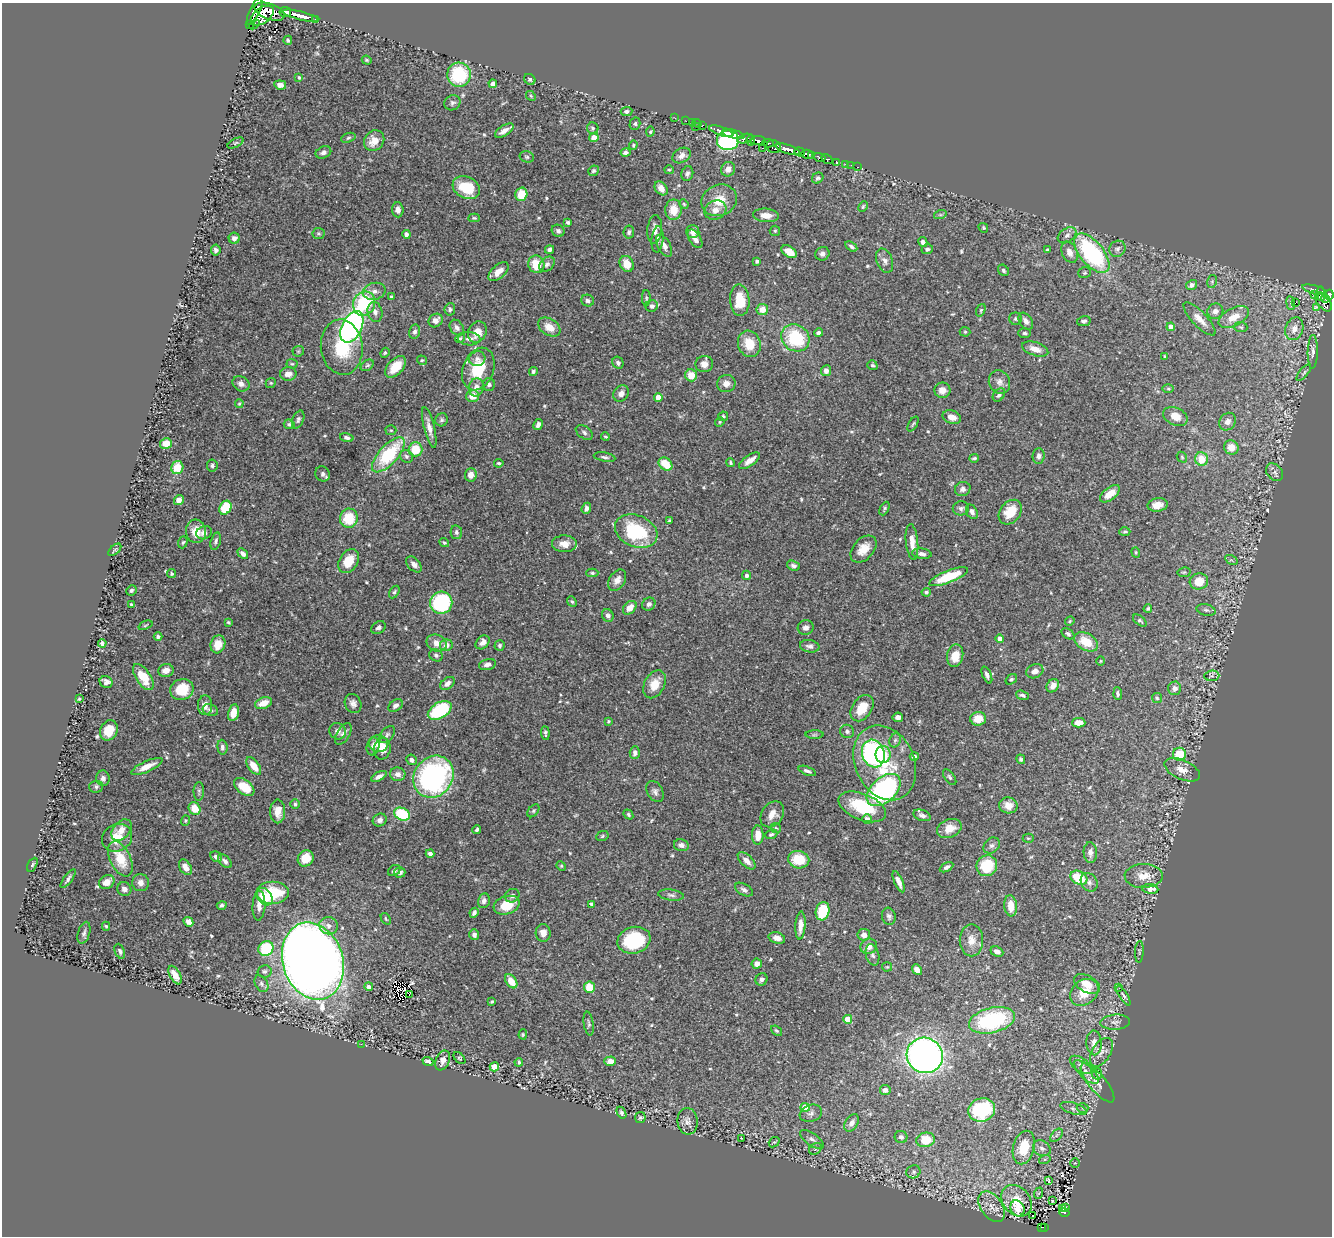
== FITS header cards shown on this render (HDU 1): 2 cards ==
NAXIS1  =                 1330
NAXIS2  =                 1234

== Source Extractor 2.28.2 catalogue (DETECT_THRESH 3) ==
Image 1330 x 1234 px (HDU 1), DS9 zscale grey, 1 PNG px = 1 image px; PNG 1334 x 1238 px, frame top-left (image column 1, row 1234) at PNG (2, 3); each listed source drawn as its Kron ellipse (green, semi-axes under 4 px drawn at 4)
Background 0.648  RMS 0.022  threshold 0.0646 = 3 sigma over >= 5 px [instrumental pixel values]
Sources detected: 593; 2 with non-positive FLUX_AUTO (blend fragments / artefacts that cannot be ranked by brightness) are neither listed nor drawn; of the other 591, the 500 brightest by FLUX_AUTO listed and drawn (91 fainter detections omitted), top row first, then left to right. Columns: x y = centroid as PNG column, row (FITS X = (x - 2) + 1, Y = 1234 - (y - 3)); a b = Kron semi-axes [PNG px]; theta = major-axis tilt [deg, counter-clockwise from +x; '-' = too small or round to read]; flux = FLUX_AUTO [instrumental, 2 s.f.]
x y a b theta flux
255 11 15 5 65 280
270 12 16 8 -20 400
285 12 6 5 - 370
262 16 13 7 37 240
300 16 18 4 -14 780
315 19 3 2 - 25
249 24 3 2 - 23
254 24 6 4 39 11
288 40 4 4 - 2.1
367 60 5 4 - 1.8
459 75 12 12 - 88
299 77 4 3 - 2
530 79 6 5 - 3.1
493 84 4 4 - 5.5
280 85 6 4 -8 7.2
531 96 5 4 - 1.8
452 103 8 7 - 4.1
627 111 6 4 5 3.6
675 118 3 2 - 6.4
686 121 2 2 - 6.2
692 122 2 2 - 9.1
697 123 5 2 - 9.7
635 124 6 5 - 3.3
702 125 3 2 - 6.9
696 127 3 2 - 3.6
593 128 6 5 - 3.7
504 131 10 5 33 9.9
721 131 13 4 -19 590
650 132 5 4 - 1.9
733 134 11 3 -15 800
348 138 7 4 19 2.5
594 138 4 4 - 19
745 139 8 4 15 130
728 140 11 10 - 240
751 140 5 3 - 77
374 141 11 9 49 19
758 141 8 4 0 240
235 143 9 4 27 1.7
768 143 6 3 -8 150
633 145 5 3 - 1.8
774 147 7 6 - 240
762 148 3 2 - 28
788 149 12 4 -17 830
323 152 8 5 23 6.1
625 152 5 4 - 4.2
800 152 5 3 - 100
807 154 6 4 -13 260
682 155 10 7 31 8.1
812 155 4 3 - 130
527 157 7 5 -15 3.1
820 157 6 3 -20 53
827 159 6 3 -30 99
836 162 4 3 - 42
846 164 2 2 - 5.7
851 165 2 2 - 4.4
858 167 3 2 - 6.4
728 169 7 7 - 10
669 170 5 4 - 1.8
593 171 6 5 - 2.6
687 173 7 6 - 4.1
818 178 6 5 - 3.2
466 188 14 10 -28 51
661 188 8 5 -54 9.8
521 194 7 6 - 30
719 200 18 15 23 30
684 204 5 4 - 1.8
863 207 6 4 63 2
398 210 7 5 -87 8.9
673 210 10 8 89 23
715 210 11 9 25 10
766 215 13 6 -5 12
940 215 6 4 18 2.3
474 218 5 4 - 1.9
568 222 4 3 - 2.7
983 228 5 4 - 1.8
655 229 14 7 85 10
558 231 6 6 - 4.3
775 231 5 5 - 2.1
629 232 7 5 81 3
693 232 6 6 - 8.8
319 233 6 5 - 2.6
406 234 4 4 - 4.8
1067 235 10 6 35 5.9
234 238 5 5 - 6.6
657 239 13 6 84 6.5
695 239 10 5 -57 8.6
923 242 5 4 - 5.9
664 246 12 6 -62 8.6
851 246 6 4 -33 3.4
927 249 6 5 - 2.7
1117 249 8 7 - 5
216 250 5 5 - 4.4
549 250 4 4 - 4.4
1047 250 4 3 - 2.6
789 252 8 5 -32 16
1069 252 11 7 -65 9.9
1092 253 23 11 -51 200
822 254 7 6 - 5.8
757 261 3 3 - 3
885 261 13 8 -70 7.3
536 264 9 8 - 30
547 264 9 6 45 4.1
627 264 8 6 -63 21
1003 270 6 5 - 3.3
498 272 12 6 42 14
1085 273 6 5 - 2.5
1212 281 7 4 79 2.5
1192 285 5 5 - 6
1315 290 12 3 -15 74
374 291 11 8 13 9.5
1321 293 7 3 -89 91
1315 295 3 2 - 3.4
1329 295 5 4 - 230
391 297 3 3 - 2
646 298 7 4 -90 2.1
1325 298 4 4 - 150
740 300 16 9 -87 35
588 301 6 6 - 3.4
1324 302 11 6 -54 220
1291 303 7 3 -82 2.5
1295 303 2 2 - 630
364 304 12 10 63 93
652 306 6 6 - 4.6
1317 307 3 3 - 27
450 309 6 5 - 3.5
762 309 6 5 - 15
981 310 6 4 71 2.1
1215 311 8 7 - 7.1
375 312 10 7 -77 7.8
1234 317 16 9 28 21
1015 319 6 6 - 2.9
1199 319 21 7 -46 15
436 320 7 6 - 8.2
1026 321 9 6 -57 6.6
1084 321 7 5 11 3.6
352 327 17 10 64 360
549 327 12 8 -32 17
1171 327 4 4 - 13
1241 327 6 5 - 2.5
457 328 8 6 -56 5.5
1294 329 12 8 70 12
415 332 7 5 76 4.2
477 332 11 9 64 17
965 332 5 5 - 2
819 333 4 4 - 3.8
1025 333 6 4 0 2.8
460 338 5 4 - 2.2
795 338 15 13 -36 89
469 339 11 6 -2 8.2
749 344 13 11 -71 30
342 347 28 21 -84 67
1035 349 13 6 -18 13
298 351 6 5 - 2.3
1313 352 17 5 89 6.6
385 353 5 4 - 2
1164 357 3 3 - 1.8
477 359 8 7 - 6.3
422 360 5 4 - 1.9
618 363 6 5 - 3.8
292 364 5 5 - 2
704 364 9 8 - 10
367 365 7 5 37 2.5
872 365 5 4 - 2.5
395 367 13 7 46 23
478 369 22 15 69 51
533 371 4 4 - 2.9
826 371 5 5 - 7.8
1304 372 10 3 50 2.6
288 374 8 6 8 11
691 375 6 6 - 21
999 382 12 10 -63 9.2
271 383 5 4 - 2
726 383 9 8 - 9.2
241 384 9 7 -31 7.1
489 384 6 6 - 3.9
476 387 9 7 75 10
1168 389 6 4 0 1.9
942 390 8 7 - 12
621 394 8 7 - 8.1
999 395 7 5 50 4.1
473 396 6 6 - 18
658 397 4 4 - 20
239 403 4 3 - 1.8
723 416 5 4 - 2.4
1175 416 13 8 -25 15
952 417 9 6 -22 11
298 419 9 5 68 4
442 420 6 6 - 3.1
720 422 5 4 - 1.7
1228 422 9 8 - 7.7
289 424 5 4 - 2.9
913 424 8 3 58 2.2
538 425 6 4 59 5.1
429 428 21 5 -76 11
391 430 5 5 - 2.1
584 432 9 6 -35 4.4
347 437 7 4 -17 4
605 437 4 3 - 2
166 443 6 5 - 21
1231 447 7 7 - 16
415 449 7 7 - 34
388 455 22 9 48 100
406 456 7 6 - 3.2
1038 456 8 6 85 5.4
605 457 11 4 -10 3.8
1182 457 6 4 -48 1.9
974 458 5 3 - 2.3
1201 459 7 6 - 30
750 461 12 5 35 12
499 463 5 3 - 1.8
730 463 4 3 - 2.1
665 464 7 5 -41 31
212 465 6 5 - 3.6
177 468 7 6 - 30
1275 472 10 7 -46 5.4
323 474 8 7 - 5.5
471 475 6 6 - 12
963 489 8 7 - 6.2
1110 494 11 6 38 20
179 500 5 4 - 13
1158 505 10 6 9 14
225 508 7 5 62 51
586 508 6 4 68 5.7
961 508 8 7 - 4.4
884 509 7 3 64 2.4
972 512 7 5 -61 5.3
1010 512 13 10 50 34
349 518 9 9 - 43
669 521 4 3 - 2
196 531 12 10 -84 21
636 531 22 15 -22 100
456 532 7 5 -79 4
1125 532 5 4 - 2.2
204 533 8 6 23 7.6
216 541 9 5 74 3.7
183 542 6 4 70 2.4
912 542 18 6 -84 14
444 543 5 4 - 2.2
564 544 12 8 -2 13
863 549 16 10 47 19
115 550 8 4 44 2.4
1136 552 5 4 - 1.8
243 554 6 4 -41 4.5
922 554 10 5 -6 5.9
1231 560 7 4 -31 2.4
349 561 13 9 57 25
414 564 9 6 -47 6.5
793 566 6 5 - 4.1
1184 572 6 5 - 2.1
592 573 6 4 0 2.7
172 574 5 4 - 2.4
747 575 4 4 - 4.8
949 577 20 6 22 55
617 580 11 7 57 10
1199 581 9 8 - 22
131 590 5 5 - 3.1
394 592 7 4 59 2.4
926 592 4 4 - 3.2
572 601 6 4 -49 2.3
441 603 11 11 - 180
649 604 7 6 - 4.7
131 605 3 3 - 3.1
630 608 8 5 44 15
1148 609 4 4 - 2.4
1206 610 9 5 -14 3.5
608 616 6 5 - 4.2
1070 621 5 4 - 2
1140 621 8 4 -38 2.6
228 622 4 3 - 1.8
145 625 7 3 22 1.8
378 628 8 6 37 4.7
806 628 8 7 - 5.9
1068 634 7 4 -35 3.1
158 637 4 4 - 3.6
1000 638 4 4 - 9.6
483 642 8 6 43 7.9
1086 642 13 8 -30 28
102 643 4 4 - 4.1
436 643 10 8 -23 12
218 644 9 7 74 22
446 645 6 6 - 8.4
499 645 5 5 - 2.7
810 646 10 6 -9 5.1
436 655 7 6 - 3.5
955 656 11 8 78 23
1101 661 4 4 - 1.7
487 664 8 5 15 5.6
166 670 8 6 13 13
1035 671 9 6 25 8
987 675 9 4 -67 4.4
1212 676 7 5 6 2.9
143 677 15 7 -56 36
1011 679 6 4 36 2.4
106 682 6 5 - 5.7
447 683 8 5 38 7.4
655 684 15 10 62 23
1053 686 7 5 54 8.8
1175 688 7 6 - 6.2
182 689 12 10 21 45
1118 694 6 4 -85 2.4
1022 695 7 4 -17 3.4
1157 698 5 5 - 2.3
79 699 3 3 - 2.1
264 703 9 5 21 15
353 703 10 8 -63 6.6
205 705 10 7 90 9
396 706 8 5 36 5.6
862 708 14 9 56 31
210 710 8 6 -22 4.2
440 710 13 8 31 100
233 713 8 5 77 19
898 717 5 4 - 7
978 719 8 7 - 23
608 721 3 3 - 1.8
1079 723 6 5 - 15
109 730 10 8 66 24
338 731 8 8 - 6.1
847 731 7 6 - 4.7
545 733 7 3 -84 2.8
343 734 12 6 59 6.3
387 735 10 6 50 3.8
814 735 9 4 1 2.2
895 740 7 5 68 3.4
378 744 9 8 - 15
222 747 7 5 -84 4
373 747 9 6 78 8.2
382 749 11 8 77 15
635 753 6 5 - 6
873 754 14 11 -72 270
883 754 8 7 - 24
1179 754 6 6 - 44
914 756 4 3 - 3.8
1021 759 5 4 - 2.8
411 760 5 5 - 5.9
885 763 39 29 -65 100
147 766 17 5 25 14
254 766 10 5 -54 20
1182 770 19 9 -24 15
807 771 9 4 -21 4
398 774 8 6 -12 8.1
379 776 8 4 29 5.4
433 777 22 19 54 290
950 777 9 4 -54 2.9
103 778 7 6 - 5.6
96 787 7 6 - 3.4
244 787 12 7 -36 35
884 790 20 12 42 230
199 791 9 5 88 3.7
655 792 11 7 -61 5.7
295 804 5 4 - 2.7
1008 805 9 8 - 14
862 807 25 13 -22 71
194 808 6 5 - 23
278 811 12 7 -90 16
533 811 7 5 50 2.7
402 814 8 6 -25 71
628 814 5 4 - 2.6
772 814 14 10 55 14
922 815 9 5 -20 5
867 819 5 4 - 7.5
185 820 5 4 - 1.8
380 820 7 6 - 5.5
776 828 5 5 - 2.1
477 829 4 3 - 2.9
949 829 13 9 22 19
121 830 12 8 50 14
771 834 6 4 21 2.8
758 835 9 6 89 18
602 836 6 5 - 2.1
117 838 15 13 31 29
1028 838 5 4 - 1.8
681 845 7 6 - 5.4
992 846 9 7 41 4.9
1090 852 10 6 -88 7.5
430 853 4 4 - 5
216 857 6 5 - 5.9
306 858 8 7 - 25
120 859 19 10 -64 35
799 860 11 8 -12 41
225 861 8 5 -45 4.5
747 861 11 6 -44 8.6
32 865 7 4 60 2.7
561 866 5 4 - 1.9
987 866 10 10 - 54
185 867 8 5 -57 11
947 867 7 4 29 4.3
394 870 7 5 33 4
400 872 5 5 - 5.3
1144 876 19 12 0 21
1079 878 9 6 -28 47
68 879 11 3 54 4.4
107 882 8 6 35 14
899 882 11 4 -66 8.2
1089 882 10 8 -58 6.1
141 883 8 8 - 7.3
124 889 7 6 - 6.3
1150 889 8 4 -6 10
744 890 10 5 -31 4.9
273 893 16 11 0 55
671 895 13 5 -7 5.1
512 896 7 6 - 5.2
265 897 10 6 -51 35
484 901 7 6 - 5
591 904 4 3 - 2.6
222 905 5 4 - 3.3
507 905 13 9 18 32
259 906 15 6 87 9.2
1011 906 10 6 -84 19
823 911 9 6 76 53
474 913 5 4 - 4.2
889 916 8 7 - 4.7
386 919 6 3 -55 1.7
188 922 5 4 - 7.7
106 926 4 4 - 1.9
329 926 9 8 - 9.5
800 926 14 5 86 12
84 933 11 6 74 4.3
543 933 9 7 -85 9.4
474 935 5 5 - 6.7
864 935 6 6 - 8.7
777 938 8 5 -16 9.7
634 940 17 13 16 100
971 940 16 12 90 16
869 946 8 7 - 12
266 948 8 7 - 71
120 951 8 4 -67 3.4
997 952 6 5 - 6.4
1139 952 11 3 87 2.2
872 955 11 6 -75 5.6
313 961 39 30 -72 2300
757 964 5 5 - 9.3
887 967 5 4 - 1.7
917 970 6 4 -49 9.8
264 971 7 6 - 4
175 975 10 5 -63 15
762 979 6 5 - 3.7
511 981 8 5 -56 21
261 984 9 6 -60 5
1087 984 14 8 -28 19
369 987 4 4 - 5.8
589 987 6 5 - 34
1119 988 3 2 - 2.2
1084 992 15 12 40 31
409 994 3 2 - 2.6
1123 996 11 4 -59 3.4
492 1002 4 3 - 1.7
848 1019 4 4 - 34
992 1020 23 12 14 140
1115 1022 15 7 4 8.3
589 1024 12 5 -81 3.7
776 1031 6 4 -38 2.2
523 1034 5 4 - 1.8
1094 1043 12 7 -87 12
361 1044 2 2 - 16
1101 1052 16 9 59 12
925 1055 18 17 - 730
459 1058 7 4 -49 2
443 1060 10 7 67 9
428 1061 5 4 - 5.2
610 1061 6 4 2 7.6
519 1062 4 3 - 2.1
1081 1065 13 6 -34 6.4
494 1067 5 4 - 41
1086 1072 16 6 -44 10
1097 1074 5 5 - 4
1097 1083 24 8 -50 15
885 1090 5 5 - 5
805 1107 4 4 - 39
1083 1108 6 5 - 2.6
1074 1109 13 5 -17 4.7
982 1110 14 11 18 110
621 1113 6 4 -59 2.8
811 1113 11 8 20 6.6
640 1117 5 5 - 2.3
687 1121 13 10 -83 9.2
852 1123 9 6 59 9
1056 1135 8 4 47 3.5
901 1137 6 6 - 6
741 1138 3 2 - 2
812 1139 14 6 -35 6.3
926 1140 9 7 11 35
774 1142 6 4 39 1.9
1024 1148 17 10 75 43
1042 1148 9 7 -32 7.4
815 1149 7 5 35 3
1045 1159 6 4 17 2.1
1075 1163 5 5 - 1.9
913 1172 7 6 - 4
1048 1181 4 3 - 9.9
1039 1193 6 3 70 1.8
1016 1201 17 13 -50 36
1053 1201 3 3 - 4.3
992 1207 17 10 -54 16
1065 1207 3 2 - 10
1017 1208 8 6 -64 12
1062 1209 4 2 - 9.9
1064 1212 5 4 - 66
1032 1216 3 2 - 3.1
1041 1227 3 2 - 4.1
1044 1227 3 3 - 12
At the frame edge (FLAGS 8, measured only in part): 1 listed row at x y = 1329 295
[91 fainter detections neither listed nor drawn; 2 non-positive-flux detections neither listed nor drawn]